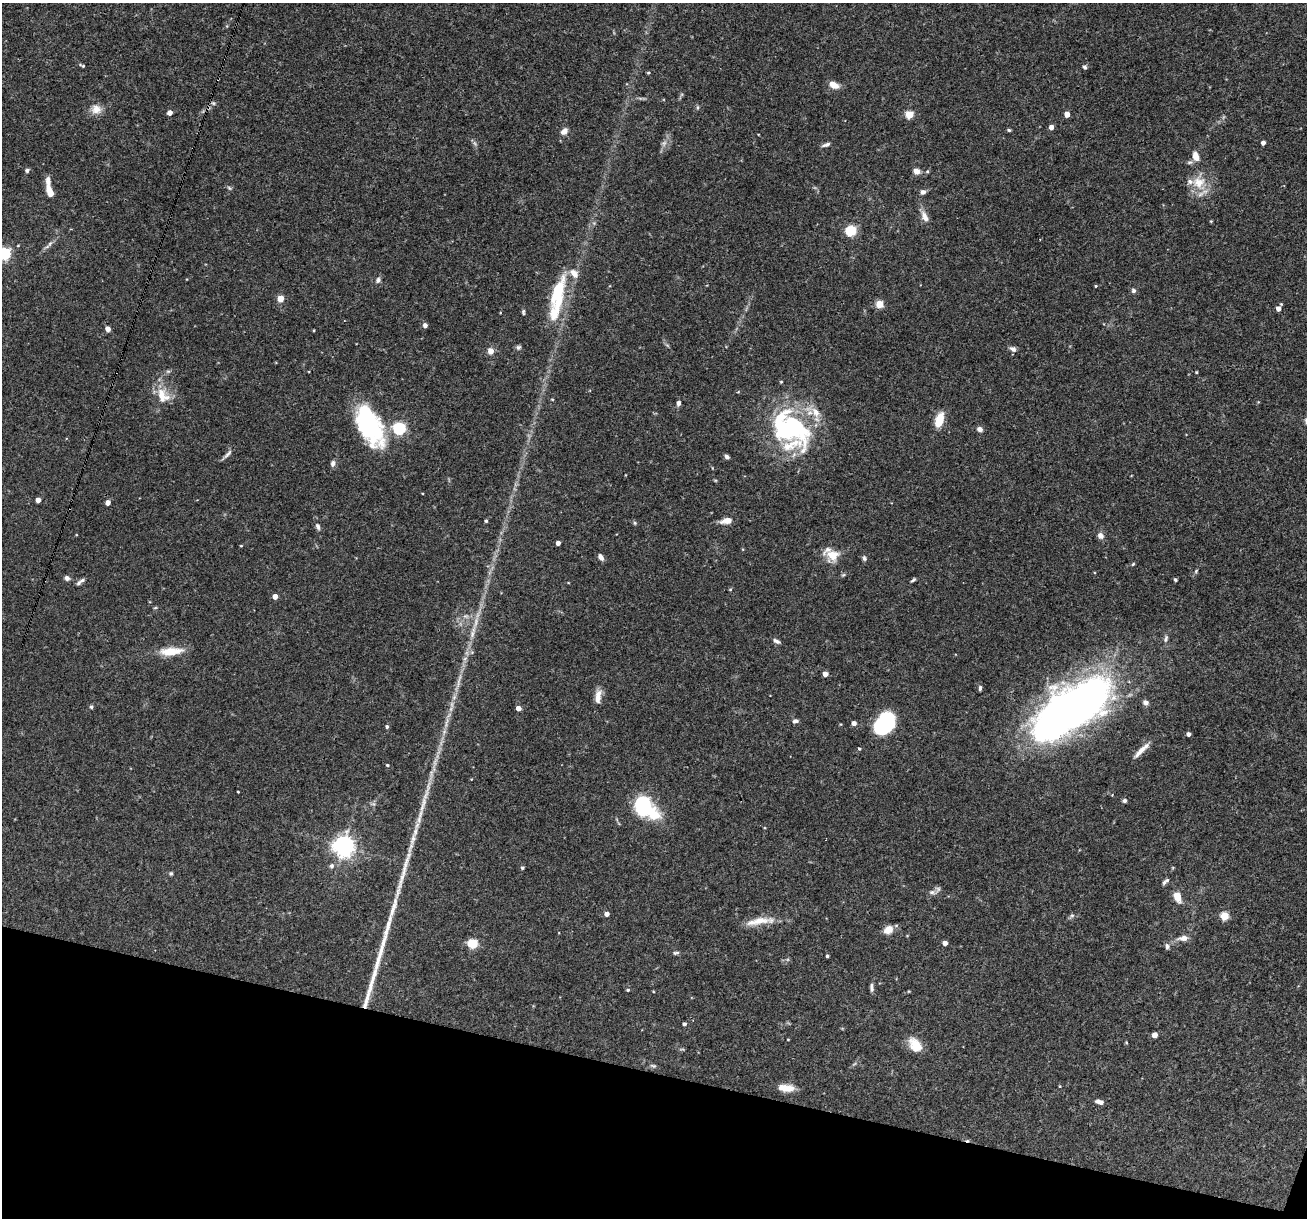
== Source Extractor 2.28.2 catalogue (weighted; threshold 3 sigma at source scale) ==
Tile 15 of 4 x 4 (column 3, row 4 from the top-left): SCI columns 2611-3915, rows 251-1466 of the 5220 x 5237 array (HDU 1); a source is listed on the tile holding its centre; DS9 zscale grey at full resolution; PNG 1309 x 1220 px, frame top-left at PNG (2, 3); no overlay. Shown black and unused: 12% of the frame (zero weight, under 3 of 4 exposures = <1% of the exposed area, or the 3 px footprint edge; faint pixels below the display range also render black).
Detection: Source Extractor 2.28.2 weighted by HDU 2 'WHT'; one run over the whole footprint, this tile lists its part. Background 0.0756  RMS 0.0036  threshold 0.016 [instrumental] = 3 sigma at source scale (4.5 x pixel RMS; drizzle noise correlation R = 1.50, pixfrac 1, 0.05/0.05 arcsec/px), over >= 5 px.
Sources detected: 153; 1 too faint to see at this stretch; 3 inside a brighter object's white glare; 1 cosmic-ray / hot-pixel residue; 3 long thin detections or spike segments (spike, bleed or trail) — not listed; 8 inside a brighter listed object's ellipse — not listed separately; the other 137 listed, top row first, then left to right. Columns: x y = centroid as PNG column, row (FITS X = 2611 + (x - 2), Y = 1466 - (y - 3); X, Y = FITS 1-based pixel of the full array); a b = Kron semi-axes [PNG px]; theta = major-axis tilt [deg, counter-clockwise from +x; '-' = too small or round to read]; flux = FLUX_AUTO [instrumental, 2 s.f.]
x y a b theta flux
82 65 8 3 -25 0.54
1084 67 5 5 - 0.76
648 72 5 3 - 0.43
833 85 11 6 -29 3.4
213 103 6 5 - 0.62
697 107 6 4 -90 0.48
96 109 14 12 6 3.4
170 113 4 4 - 2.4
1067 114 4 4 - 4.2
909 115 5 5 - 12
1051 127 4 4 - 2.1
1009 130 4 3 - 0.58
564 131 10 8 44 1.9
664 143 8 7 - 1.3
1263 143 4 4 - 1.6
475 144 6 4 -20 0.58
826 145 11 4 17 1.1
1196 156 10 7 -71 3.4
27 170 5 5 - 0.8
916 171 6 5 - 2.5
1199 182 24 20 -88 8.8
229 188 7 4 -26 0.57
50 192 14 6 -69 4.1
923 192 7 6 - 1.1
925 217 18 7 -65 2.6
1211 221 4 3 - 0.3
851 231 5 5 - 31
50 244 9 5 61 1
4 254 5 5 - 53
378 280 8 6 54 1.1
1096 286 4 3 - 0.32
1133 290 6 6 - 0.83
558 293 54 14 78 21
280 298 5 4 - 6.9
879 304 5 5 - 9.3
1278 309 4 4 - 2.5
523 312 8 4 -90 0.63
425 325 4 4 - 1.4
108 329 4 4 - 2.9
667 345 7 4 -19 0.45
518 347 7 6 - 0.81
1013 349 9 6 -29 1.3
490 351 8 8 - 2.1
1196 372 3 3 - 0.35
781 382 4 4 - 0.35
162 396 22 12 -84 6.3
552 399 4 4 - 0.31
678 403 7 5 78 1.1
815 412 19 10 -56 5
939 420 17 9 71 6.1
797 425 57 14 -43 24
370 426 48 23 -63 38
399 429 6 5 - 50
980 429 5 5 - 1.9
791 445 64 26 17 21
227 455 18 4 46 1.2
727 457 6 4 -39 0.93
333 463 8 6 74 1.2
625 475 4 2 - 0.22
38 500 4 4 - 2.7
108 502 4 4 - 2.1
486 521 4 3 - 0.58
727 521 11 6 10 3.8
635 523 5 5 - 0.49
318 526 9 5 -68 1
1100 535 9 7 -49 1.5
558 543 4 4 - 2.2
241 546 3 3 - 0.29
833 555 19 14 -8 6.1
601 557 8 5 -57 1.5
864 558 8 5 -64 0.76
1133 564 6 3 45 0.38
67 578 6 6 - 1.1
82 580 8 5 24 0.86
913 580 8 3 34 0.58
1175 580 3 3 - 0.61
730 589 5 3 - 0.32
275 596 4 4 - 3.3
155 608 6 3 19 0.37
466 616 8 6 -19 1.2
472 634 13 6 73 2.1
1166 639 10 6 76 1.1
776 641 9 5 -25 1.1
171 651 28 9 5 7.3
472 652 6 4 46 0.58
825 674 4 4 - 2.8
459 681 27 4 76 3.4
980 688 6 4 89 0.65
598 696 18 7 81 3.2
1146 703 7 6 - 1.4
1078 706 80 39 35 220
91 707 5 4 - 0.54
518 708 4 4 - 2.8
795 721 6 5 - 1
446 723 21 4 77 2.6
854 723 4 4 - 1.7
840 724 4 3 - 0.27
884 724 19 13 50 39
387 727 5 4 - 0.69
1188 734 4 4 - 1.3
859 749 4 3 - 0.44
1141 750 26 6 44 3
387 765 5 3 - 0.46
238 792 3 2 - 0.27
1125 801 5 5 - 0.8
644 807 20 12 -40 45
344 846 7 7 - 210
332 866 7 6 - 0.93
522 868 4 4 - 0.61
171 873 6 5 - 0.57
1164 882 6 5 - 0.71
932 892 9 7 -7 1.3
1177 896 10 6 -67 4.6
607 914 4 4 - 2
1072 915 7 5 52 0.74
1224 916 5 5 - 14
760 921 37 10 4 6.3
388 926 43 7 73 7.1
888 930 10 8 35 3.5
1183 938 11 6 6 2.6
945 943 4 4 - 2.3
473 944 5 5 - 24
1167 946 8 5 -85 0.91
676 953 9 4 11 0.67
827 956 3 3 - 0.59
872 985 7 5 60 0.71
628 990 4 4 - 0.44
653 991 4 2 - 0.25
684 1024 4 3 - 0.9
1155 1035 4 4 - 2.9
788 1040 3 2 - 0.23
1126 1042 4 4 - 0.3
915 1045 16 11 -51 6.8
653 1066 9 5 -13 0.71
1060 1086 5 3 - 0.26
786 1088 20 8 -5 4.4
1100 1102 9 4 -12 2
Overlapping masked pixels (flux is a lower limit): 1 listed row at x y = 1078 706
Isophote crosses this tile's border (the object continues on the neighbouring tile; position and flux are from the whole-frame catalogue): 1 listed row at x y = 4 254